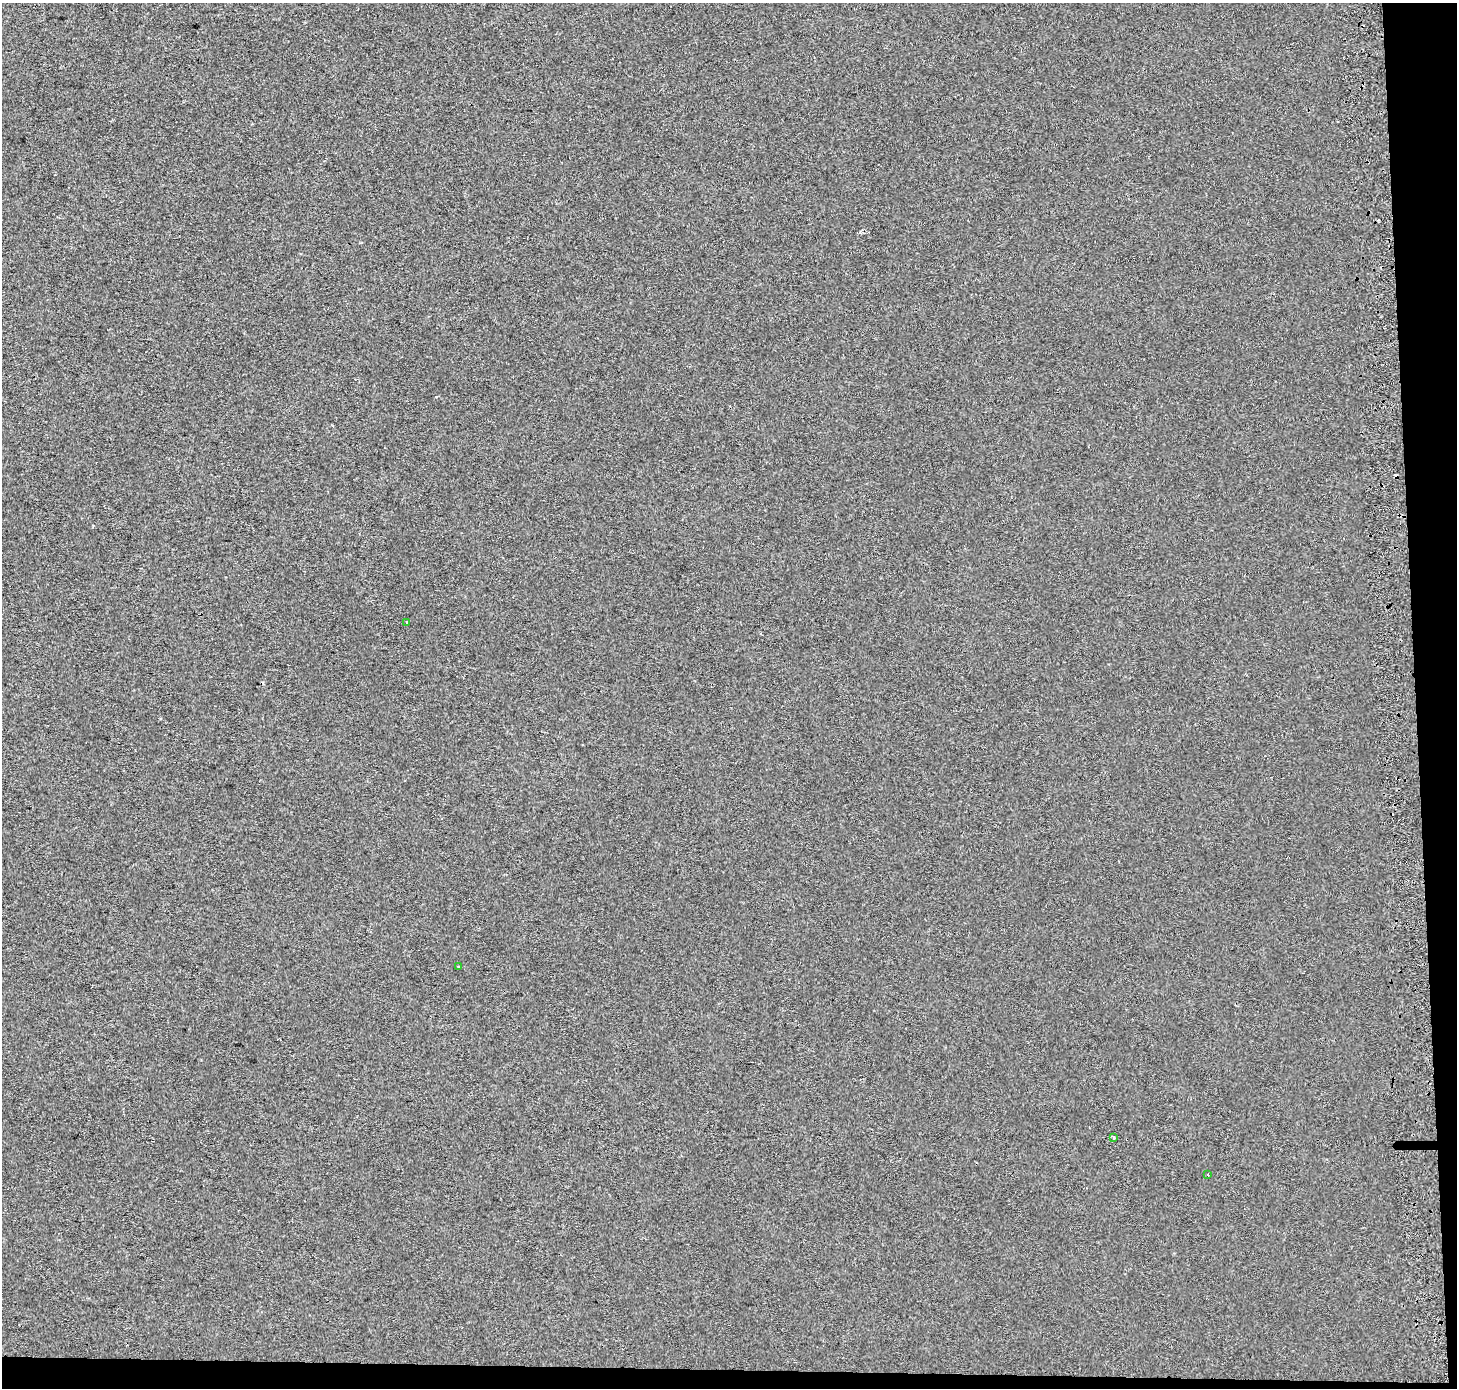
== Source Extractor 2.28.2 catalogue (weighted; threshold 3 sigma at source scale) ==
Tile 9 of 3 x 3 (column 3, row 3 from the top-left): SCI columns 2983-4437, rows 1-1386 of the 4510 x 4167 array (HDU 1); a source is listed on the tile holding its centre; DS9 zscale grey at full resolution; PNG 1459 x 1390 px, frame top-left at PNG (2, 3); each listed source drawn as its Kron ellipse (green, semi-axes under 4 px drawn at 4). Shown black and unused: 4% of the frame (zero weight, under 2 of 3 exposures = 2% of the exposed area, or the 3 px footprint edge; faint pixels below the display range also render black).
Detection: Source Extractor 2.28.2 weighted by HDU 2 'WHT'; one run over the whole footprint, this tile lists its part. Background 6.88e-04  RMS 0.0071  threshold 0.0321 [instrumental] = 3 sigma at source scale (4.5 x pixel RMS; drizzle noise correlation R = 1.50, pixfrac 1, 0.0396/0.0396 arcsec/px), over >= 5 px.
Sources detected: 6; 2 cosmic-ray / hot-pixel residue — neither listed nor drawn; the other 4 listed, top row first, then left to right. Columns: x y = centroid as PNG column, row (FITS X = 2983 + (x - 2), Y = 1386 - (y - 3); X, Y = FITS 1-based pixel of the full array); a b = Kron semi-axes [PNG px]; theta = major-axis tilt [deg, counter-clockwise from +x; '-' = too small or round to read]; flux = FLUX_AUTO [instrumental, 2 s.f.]
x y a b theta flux
407 622 3 3 - 2
459 967 4 2 - 0.65
1114 1138 4 3 - 1.7
1208 1174 3 2 - 0.59